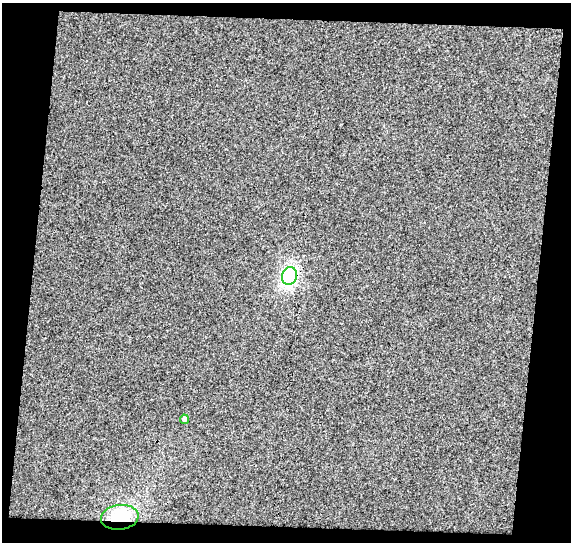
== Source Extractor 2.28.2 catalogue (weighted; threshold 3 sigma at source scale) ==
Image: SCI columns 1-569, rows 27-566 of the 569 x 592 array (HDU 1 of 3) = the unmasked area's bounding box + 8 px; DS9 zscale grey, full resolution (1 PNG px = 1 image px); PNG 573 x 544 px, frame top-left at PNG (2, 3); each listed source drawn as its Kron ellipse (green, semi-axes under 4 px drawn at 4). Shown black and unused: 17% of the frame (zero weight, under 3 of 4 exposures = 3% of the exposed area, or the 3 px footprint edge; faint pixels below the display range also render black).
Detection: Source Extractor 2.28.2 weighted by HDU 2 'WHT'. Background 0.00953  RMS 0.018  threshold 0.0822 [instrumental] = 3 sigma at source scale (4.5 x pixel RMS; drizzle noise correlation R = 1.50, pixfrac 1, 0.0396/0.0396 arcsec/px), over >= 5 px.
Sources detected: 3; all 3 listed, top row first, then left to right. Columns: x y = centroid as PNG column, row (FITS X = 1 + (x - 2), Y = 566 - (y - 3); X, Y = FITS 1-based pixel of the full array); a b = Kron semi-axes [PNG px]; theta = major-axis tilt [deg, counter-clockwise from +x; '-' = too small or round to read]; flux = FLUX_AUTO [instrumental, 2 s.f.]
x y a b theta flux
289 276 9 7 72 200
184 419 5 4 - 6.3
120 517 19 12 7 73
Overlapping masked pixels (flux is a lower limit): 2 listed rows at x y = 289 276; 120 517